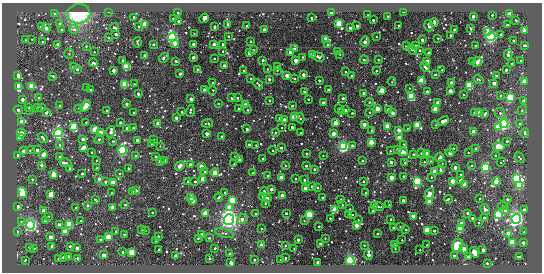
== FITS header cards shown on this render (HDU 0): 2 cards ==
NAXIS1  =                  540 / length of data axis 1
NAXIS2  =                  270 / length of data axis 2

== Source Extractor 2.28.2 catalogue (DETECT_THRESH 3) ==
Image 540 x 270 px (HDU 0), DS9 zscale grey, 1 PNG px = 1 image px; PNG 544 x 274 px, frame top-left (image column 1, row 270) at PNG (2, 3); each listed source drawn as its Kron ellipse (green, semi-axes under 4 px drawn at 4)
Background -48.1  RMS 190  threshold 575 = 3 sigma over >= 5 px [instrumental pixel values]
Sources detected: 536; of the 536, the 500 brightest by FLUX_AUTO listed and drawn (36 fainter detections omitted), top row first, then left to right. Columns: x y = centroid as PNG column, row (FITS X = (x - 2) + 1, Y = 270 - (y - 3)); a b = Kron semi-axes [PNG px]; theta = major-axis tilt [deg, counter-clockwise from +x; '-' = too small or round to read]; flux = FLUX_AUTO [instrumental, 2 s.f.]
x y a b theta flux
109 12 3 2 - 1.0e+04
403 12 3 2 - 2.0e+04
178 13 3 3 - 1.8e+04
331 13 3 3 - 3.9e+05
54 14 4 3 - 1.2e+04
79 14 12 9 8 1.1e+06
509 14 4 3 - 7.9e+04
368 15 3 3 - 1.3e+04
492 15 3 3 - 3.0e+04
388 16 3 2 - 1.6e+04
473 16 3 3 - 1.6e+05
134 17 3 3 - 1.4e+04
173 18 3 2 - 2.1e+04
204 18 5 3 - 9.4e+04
312 18 3 3 - 4.5e+04
373 20 3 3 - 4.5e+04
516 20 3 2 - 2.0e+04
178 21 3 3 - 5.1e+04
434 22 4 3 - 9.6e+04
339 23 3 3 - 3.2e+06
60 24 3 3 - 1.5e+05
144 24 3 3 - 1.6e+06
228 24 3 3 - 4.4e+04
398 25 3 2 - 1.4e+04
507 25 3 3 - 1.7e+04
247 26 2 2 - 1.1e+04
357 26 3 3 - 7.4e+04
429 26 6 3 -75 8.2e+04
42 27 3 2 - 2.5e+04
139 27 3 3 - 3.1e+04
215 27 4 3 - 3.1e+04
46 28 5 3 - 2.3e+05
115 28 4 3 - 2.4e+04
350 28 3 3 - 9.4e+04
74 29 5 4 - 5.1e+04
264 29 3 3 - 7.5e+04
471 29 3 3 - 2.3e+04
61 30 3 3 - 2.8e+04
455 30 3 3 - 2.6e+04
524 30 4 3 - 2.2e+05
488 31 3 3 - 7.5e+04
194 33 2 2 - 9.2e+03
116 34 3 3 - 7.0e+04
451 35 3 3 - 4.3e+04
501 35 3 3 - 1.2e+05
228 36 3 3 - 2.8e+04
172 37 4 4 - 5.1e+06
376 37 3 2 - 1.1e+04
491 37 5 4 - 4.7e+06
109 38 2 2 - 1.1e+04
438 38 3 3 - 1.3e+04
32 39 3 2 - 9.5e+03
326 39 3 3 - 7.9e+05
26 40 3 3 - 1.9e+04
422 40 3 3 - 1.0e+05
251 41 3 3 - 3.8e+04
513 41 3 3 - 2.9e+04
42 42 3 2 - 1.2e+04
137 42 5 2 - 1.8e+04
365 42 5 3 - 2.4e+05
175 43 3 3 - 1.5e+05
153 44 3 3 - 3.8e+04
193 44 3 3 - 1.4e+05
214 44 3 3 - 4.3e+04
223 44 3 3 - 3.5e+04
58 45 3 3 - 2.1e+05
327 45 3 3 - 4.1e+04
86 46 3 2 - 2.5e+04
406 46 3 2 - 2.6e+04
415 46 3 3 - 1.5e+05
475 46 3 2 - 1.4e+04
525 46 3 3 - 2.6e+05
295 48 3 3 - 4.2e+05
412 49 6 3 -68 6.2e+04
253 50 3 2 - 1.1e+04
420 50 3 3 - 3.4e+04
223 51 3 2 - 1.3e+04
337 51 2 2 - 9.2e+03
94 52 3 2 - 9.9e+03
290 52 3 3 - 4.2e+05
249 53 3 3 - 1.8e+05
429 53 3 3 - 1.3e+05
69 54 5 4 - 1.5e+04
312 54 3 3 - 3.7e+05
340 54 2 2 - 1.0e+04
508 54 5 3 - 8.8e+04
145 55 3 3 - 6.3e+04
193 57 3 3 - 1.4e+05
303 57 3 3 - 1.5e+04
318 57 6 3 -20 5.8e+04
164 58 5 3 - 4.6e+04
214 58 3 2 - 2.3e+04
122 60 3 3 - 4.1e+04
263 60 3 3 - 5.7e+04
296 60 3 3 - 4.1e+05
364 60 4 4 - 1.5e+04
378 60 2 2 - 1.0e+04
176 61 3 3 - 2.8e+04
427 61 3 3 - 3.4e+05
472 61 3 2 - 1.4e+04
521 61 3 2 - 1.7e+04
477 62 5 3 - 3.6e+05
93 63 4 3 - 3.5e+04
512 63 3 3 - 2.1e+04
224 66 3 3 - 1.2e+05
278 66 3 3 - 5.7e+04
73 67 3 3 - 4.6e+04
126 67 3 3 - 2.9e+06
425 67 5 3 - 2.7e+04
77 69 3 3 - 4.8e+04
197 69 3 3 - 5.0e+04
268 69 3 2 - 1.3e+04
114 70 3 3 - 1.9e+05
277 70 3 3 - 1.6e+04
442 70 3 2 - 1.2e+04
506 70 3 3 - 4.9e+04
244 71 3 3 - 8.2e+04
376 71 4 3 - 9.8e+03
345 72 3 3 - 2.3e+04
180 74 3 3 - 8.5e+04
435 74 3 2 - 1.0e+04
18 75 3 3 - 1.1e+06
287 75 3 3 - 4.0e+05
303 75 3 3 - 2.1e+05
496 75 3 2 - 1.9e+04
53 76 3 2 - 1.1e+04
352 76 3 3 - 2.8e+04
251 78 3 3 - 3.8e+04
294 78 3 2 - 1.6e+04
269 79 3 3 - 2.2e+04
479 79 5 3 - 1.5e+04
319 80 3 3 - 3.5e+04
422 81 3 3 - 2.5e+06
524 81 3 3 - 4.7e+05
212 82 3 2 - 1.3e+04
392 82 4 2 - 1.4e+04
451 83 3 3 - 1.4e+05
494 83 3 3 - 2.2e+05
125 84 3 3 - 4.1e+06
134 84 3 2 - 1.1e+04
258 84 5 3 - 2.9e+04
32 86 3 3 - 2.6e+06
470 86 3 3 - 4.8e+06
18 87 3 3 - 4.5e+06
87 87 3 2 - 1.6e+04
409 88 2 2 - 1.2e+04
90 90 3 2 - 1.5e+04
204 90 3 3 - 8.7e+04
213 90 3 3 - 1.2e+04
329 90 3 3 - 1.8e+05
382 90 3 3 - 9.4e+05
427 91 3 3 - 5.6e+04
450 91 3 3 - 3.9e+05
305 92 3 3 - 3.7e+04
364 93 3 3 - 1.2e+05
138 94 3 3 - 8.0e+04
463 95 3 2 - 1.3e+04
500 96 3 3 - 1.2e+04
38 97 3 3 - 1.8e+04
411 97 3 3 - 4.0e+06
232 98 3 3 - 4.7e+04
238 98 3 3 - 2.5e+04
343 98 3 3 - 4.6e+04
510 98 3 3 - 6.4e+06
22 99 3 3 - 1.3e+05
191 99 3 3 - 2.0e+05
308 99 3 3 - 2.4e+04
269 100 3 3 - 1.3e+04
524 101 3 3 - 1.4e+05
369 102 4 3 - 1.3e+04
218 103 3 2 - 1.1e+04
323 103 3 3 - 1.1e+05
438 103 3 3 - 2.9e+05
126 104 3 3 - 8.7e+04
60 105 3 3 - 2.4e+04
245 105 3 3 - 3.6e+05
86 106 6 3 50 1.2e+06
292 106 3 3 - 3.3e+04
29 107 3 3 - 2.2e+04
41 107 4 3 - 2.8e+04
37 108 3 2 - 1.6e+04
79 108 2 2 - 1.0e+04
377 108 3 3 - 7.5e+05
239 109 3 3 - 1.1e+05
339 109 3 3 - 1.4e+04
435 109 3 3 - 1.3e+06
18 110 4 3 - 8.7e+04
29 110 3 2 - 1.8e+04
248 110 3 3 - 1.5e+04
346 110 3 3 - 3.6e+04
388 110 3 3 - 2.1e+05
522 110 5 4 - 1.5e+04
107 111 3 3 - 6.2e+04
190 111 6 3 74 3.5e+04
134 112 3 3 - 2.5e+04
182 112 3 3 - 4.5e+04
342 112 3 3 - 4.8e+04
370 112 3 2 - 1.4e+04
474 112 3 2 - 2.7e+04
479 112 4 3 - 3.0e+05
46 113 3 3 - 8.0e+04
352 113 3 3 - 2.7e+04
392 113 3 3 - 1.8e+05
500 113 5 5 - 2.2e+04
485 114 4 3 - 4.0e+04
294 117 3 3 - 1.3e+06
176 118 3 3 - 1.2e+05
280 118 3 3 - 6.4e+04
300 118 5 2 - 2.6e+04
284 120 3 3 - 1.6e+05
21 121 4 3 - 1.4e+05
443 121 6 3 24 2.7e+05
86 122 2 2 - 1.1e+04
120 122 3 3 - 6.4e+04
158 123 3 3 - 1.5e+05
207 123 5 3 - 3.0e+04
336 123 3 3 - 3.9e+05
364 124 3 3 - 2.8e+05
504 124 4 4 - 4.6e+06
520 124 3 3 - 7.3e+04
417 125 4 3 - 1.8e+06
436 125 2 2 - 9.9e+03
387 126 3 3 - 6.5e+05
74 127 3 3 - 3.7e+06
292 127 3 3 - 7.2e+04
498 127 3 3 - 7.4e+05
127 128 3 3 - 1.3e+05
133 128 3 3 - 8.6e+04
282 128 3 2 - 1.5e+04
407 128 3 2 - 9.3e+03
247 129 3 3 - 7.7e+04
95 130 3 3 - 2.5e+06
372 130 3 2 - 1.8e+04
399 130 3 3 - 2.4e+05
101 132 3 3 - 4.3e+05
111 132 6 3 73 1.3e+05
474 132 3 3 - 8.1e+05
21 133 4 3 - 4.3e+05
58 133 4 4 - 5.1e+06
275 133 3 3 - 3.0e+04
301 133 2 2 - 9.9e+03
525 133 4 3 - 2.9e+04
207 134 3 3 - 1.5e+05
333 134 3 3 - 4.5e+05
20 137 3 3 - 1.1e+06
222 137 3 3 - 6.1e+04
43 138 5 3 - 4.9e+04
399 138 3 3 - 6.4e+05
83 139 3 3 - 2.0e+05
99 139 5 3 - 1.8e+04
154 139 3 2 - 1.4e+04
137 140 3 3 - 2.2e+05
113 141 3 3 - 2.0e+04
507 141 3 3 - 3.8e+04
371 142 3 3 - 7.4e+05
152 144 3 2 - 3.0e+04
403 144 3 2 - 9.7e+03
60 145 3 3 - 3.4e+04
249 145 3 3 - 7.1e+04
256 145 2 2 - 9.8e+03
352 145 3 3 - 3.3e+04
160 146 3 2 - 1.0e+04
84 147 3 3 - 3.3e+05
343 147 4 4 - 4.8e+06
499 147 6 3 -10 2.8e+06
281 148 3 3 - 5.3e+04
454 148 3 2 - 1.3e+04
398 149 3 3 - 1.4e+05
476 149 3 3 - 1.2e+05
30 150 4 2 - 1.8e+04
37 150 3 3 - 1.2e+05
123 150 4 4 - 4.7e+06
273 150 4 3 - 2.6e+04
24 151 3 3 - 1.6e+05
390 151 3 3 - 1.2e+04
92 152 3 2 - 1.6e+04
403 152 5 3 - 4.8e+05
468 152 2 2 - 1.3e+04
421 153 5 3 - 1.7e+04
427 153 3 3 - 1.2e+05
450 153 4 3 - 1.1e+05
306 154 3 3 - 2.4e+04
413 154 3 3 - 3.4e+04
18 155 3 3 - 5.3e+04
43 155 4 3 - 4.3e+05
323 155 2 2 - 1.1e+04
495 155 3 2 - 2.0e+04
59 156 3 3 - 2.4e+04
135 156 4 3 - 1.7e+04
156 156 3 3 - 2.4e+04
235 156 2 2 - 1.1e+04
440 157 5 3 - 2.9e+04
519 157 5 3 - 1.9e+04
239 159 3 2 - 2.9e+04
263 159 3 3 - 3.6e+04
96 160 3 2 - 1.2e+04
160 161 4 3 - 2.3e+04
165 161 3 3 - 1.6e+05
362 161 3 2 - 1.0e+04
430 161 4 2 - 1.4e+04
391 162 3 3 - 6.5e+04
405 162 3 2 - 1.1e+04
424 162 3 2 - 1.3e+04
501 162 5 2 - 1.2e+04
65 163 6 3 -12 5.1e+04
442 163 2 2 - 9.6e+03
190 164 3 3 - 1.2e+05
234 164 3 3 - 1.4e+04
41 165 3 3 - 1.0e+05
180 166 5 3 - 3.0e+05
201 166 3 3 - 4.0e+05
285 166 4 2 - 1.1e+04
306 166 3 3 - 5.0e+04
471 166 3 3 - 1.5e+04
455 167 3 3 - 1.6e+05
485 167 3 3 - 7.7e+06
97 168 3 2 - 1.7e+04
128 168 2 2 - 1.1e+04
70 169 3 3 - 1.2e+05
314 169 3 3 - 1.9e+04
441 170 4 3 - 2.0e+04
205 172 3 2 - 1.8e+04
435 172 3 3 - 8.0e+05
119 173 3 2 - 1.3e+04
215 173 4 3 - 5.3e+05
253 173 3 2 - 1.9e+04
53 174 3 3 - 1.0e+06
82 174 3 3 - 3.4e+04
461 175 3 3 - 2.5e+04
268 176 3 3 - 5.1e+04
403 176 2 2 - 1.2e+04
281 177 3 3 - 7.2e+04
391 177 3 3 - 5.5e+05
431 177 3 2 - 1.4e+04
517 178 4 3 - 8.5e+06
32 179 2 2 - 1.1e+04
99 179 3 3 - 3.3e+04
203 179 3 3 - 7.1e+05
295 179 3 3 - 1.8e+04
304 180 3 3 - 3.8e+04
461 180 3 3 - 2.8e+05
188 181 3 3 - 3.0e+04
195 181 3 3 - 4.4e+04
363 181 3 3 - 2.5e+04
417 181 3 3 - 7.2e+06
452 181 3 3 - 6.1e+05
496 181 4 3 - 5.6e+05
105 182 3 3 - 5.9e+04
113 183 3 3 - 4.9e+05
465 184 3 3 - 5.4e+05
520 185 3 3 - 5.0e+06
312 187 3 3 - 8.3e+04
305 188 3 3 - 4.9e+05
318 188 3 2 - 1.3e+04
271 189 3 3 - 1.7e+05
136 190 3 3 - 1.1e+05
264 191 4 3 - 6.8e+04
133 192 3 3 - 4.8e+04
225 192 3 3 - 1.4e+04
22 193 5 4 - 6.0e+05
112 193 2 2 - 1.1e+04
365 193 3 2 - 1.4e+04
51 194 3 3 - 1.4e+06
429 194 6 3 62 5.1e+05
262 196 2 2 - 1.2e+04
282 196 3 3 - 2.8e+05
190 197 3 3 - 2.0e+05
218 197 4 3 - 3.6e+04
322 197 3 3 - 2.8e+04
267 198 3 3 - 2.3e+05
95 199 3 2 - 2.4e+04
448 199 4 2 - 2.8e+04
480 199 3 2 - 1.5e+04
507 199 3 3 - 6.8e+04
233 200 3 3 - 2.3e+06
341 200 4 3 - 7.2e+04
403 200 3 3 - 8.5e+04
193 201 3 3 - 3.1e+05
430 201 3 3 - 1.5e+06
265 203 3 2 - 2.5e+04
88 205 3 3 - 6.5e+04
125 205 3 3 - 2.1e+04
342 205 3 2 - 2.3e+04
374 205 3 3 - 3.7e+05
389 205 3 2 - 1.1e+04
18 206 4 3 - 1.8e+05
503 206 5 4 - 2.8e+04
113 207 3 3 - 3.4e+05
379 207 5 2 - 2.0e+04
76 208 3 2 - 1.1e+04
229 208 3 3 - 1.1e+06
350 209 3 2 - 1.3e+04
485 209 5 4 - 3.3e+04
335 210 4 3 - 1.7e+06
505 210 4 3 - 3.1e+04
524 210 3 3 - 1.3e+05
43 211 3 3 - 3.0e+05
373 211 3 2 - 1.7e+04
152 212 2 2 - 1.4e+04
205 213 3 3 - 9.0e+05
286 213 3 3 - 3.9e+04
468 213 3 3 - 4.3e+04
256 214 3 3 - 5.3e+04
498 214 4 4 - 4.6e+06
309 215 3 3 - 3.7e+06
349 215 3 3 - 9.6e+04
352 215 3 2 - 1.3e+04
48 216 3 2 - 1.7e+04
413 217 3 3 - 3.2e+05
330 218 3 2 - 1.7e+04
473 218 3 3 - 7.2e+04
484 218 3 3 - 3.4e+04
242 219 6 3 44 2.2e+05
391 219 3 2 - 2.6e+04
516 219 5 4 - 6.1e+06
45 220 3 3 - 1.6e+05
229 220 5 5 - 8.7e+06
358 220 3 2 - 1.1e+04
21 221 2 2 - 1.2e+04
81 221 3 3 - 2.8e+04
304 221 2 2 - 1.1e+04
462 223 3 3 - 1.9e+05
479 223 3 3 - 1.7e+04
69 224 3 3 - 6.0e+06
31 225 4 4 - 5.6e+06
59 225 3 3 - 2.9e+05
356 225 3 3 - 3.8e+05
319 226 3 3 - 3.4e+04
400 227 3 3 - 1.5e+04
393 228 3 3 - 6.8e+04
262 229 3 2 - 1.6e+04
460 229 3 3 - 3.4e+06
142 230 3 3 - 1.7e+04
145 230 3 2 - 1.0e+04
406 230 3 2 - 2.4e+04
427 230 3 3 - 2.9e+06
434 231 3 2 - 3.0e+04
17 232 3 2 - 4.4e+04
65 232 3 3 - 1.2e+06
116 232 3 2 - 1.5e+04
524 232 3 2 - 1.2e+04
224 233 9 3 -17 2.3e+04
508 233 3 3 - 2.3e+05
124 234 3 3 - 1.5e+04
378 234 3 2 - 1.7e+04
202 235 3 3 - 1.7e+05
158 236 3 2 - 1.2e+04
51 237 3 3 - 4.5e+05
108 237 3 3 - 1.2e+06
198 238 3 3 - 1.7e+04
209 238 3 3 - 2.2e+04
325 238 2 2 - 1.1e+04
101 240 3 3 - 7.4e+04
156 240 3 2 - 2.8e+04
298 240 3 3 - 8.0e+04
402 240 3 2 - 1.1e+04
513 243 3 3 - 3.3e+06
523 243 3 3 - 8.3e+04
320 244 3 3 - 4.8e+04
262 245 3 3 - 3.4e+05
285 245 3 2 - 1.4e+04
364 245 3 3 - 1.7e+04
394 245 3 3 - 1.6e+05
427 245 3 3 - 1.2e+04
457 245 7 5 76 3.1e+05
52 246 3 3 - 1.3e+05
70 246 3 3 - 8.9e+04
29 247 3 3 - 8.6e+04
77 248 3 3 - 1.2e+05
215 248 3 2 - 3.2e+04
34 249 3 3 - 5.1e+04
294 249 4 2 - 1.0e+04
395 249 3 2 - 1.2e+04
464 249 4 3 - 1.4e+05
159 250 3 3 - 1.6e+04
420 250 3 2 - 1.3e+04
483 250 3 3 - 1.5e+05
123 252 3 3 - 4.4e+04
132 252 3 3 - 1.7e+06
474 252 5 4 - 1.3e+05
230 253 3 3 - 4.7e+04
368 254 5 3 - 2.5e+05
104 255 3 3 - 3.5e+05
176 255 4 3 - 2.2e+04
454 256 3 3 - 1.2e+05
469 256 4 3 - 4.6e+04
63 257 3 3 - 3.7e+04
68 257 3 3 - 1.9e+05
520 257 3 3 - 3.0e+04
58 258 3 3 - 2.4e+04
77 258 3 3 - 2.0e+04
209 258 3 3 - 4.4e+04
285 258 3 3 - 4.2e+04
280 259 3 2 - 1.2e+04
25 260 3 2 - 1.2e+04
255 260 3 3 - 2.1e+04
350 261 4 4 - 4.3e+06
317 262 3 3 - 4.1e+04
231 263 3 3 - 3.0e+05
487 263 3 3 - 2.3e+04
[36 fainter detections neither listed nor drawn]